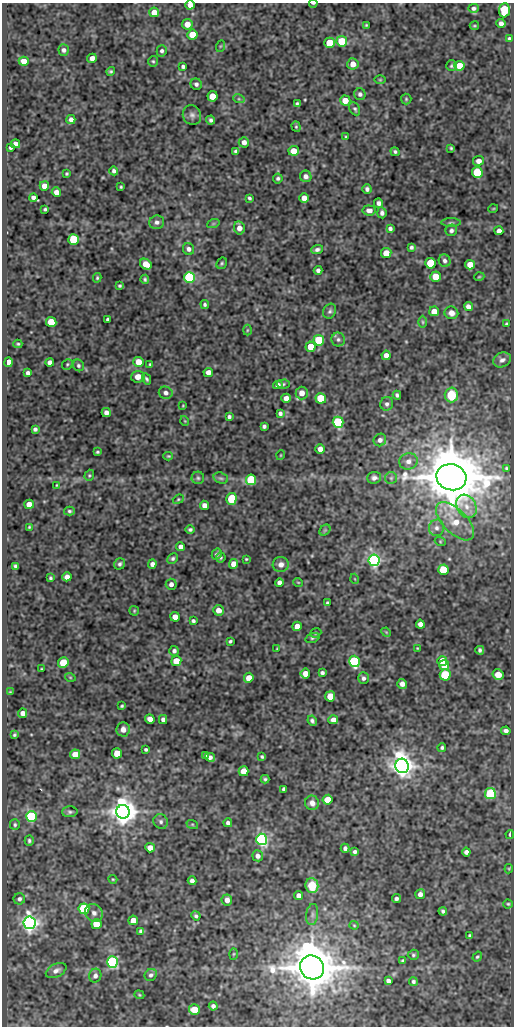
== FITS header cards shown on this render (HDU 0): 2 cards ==
NAXIS1  =                  512
NAXIS2  =                 1024

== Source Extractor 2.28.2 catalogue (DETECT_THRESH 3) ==
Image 512 x 1024 px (HDU 0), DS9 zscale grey, 1 PNG px = 1 image px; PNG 516 x 1028 px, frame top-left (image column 1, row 1024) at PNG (2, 3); each listed source drawn as its Kron ellipse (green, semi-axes under 4 px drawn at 4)
Background 70.8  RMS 0.49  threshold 1.46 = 3 sigma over >= 5 px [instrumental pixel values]
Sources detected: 279; all 279 listed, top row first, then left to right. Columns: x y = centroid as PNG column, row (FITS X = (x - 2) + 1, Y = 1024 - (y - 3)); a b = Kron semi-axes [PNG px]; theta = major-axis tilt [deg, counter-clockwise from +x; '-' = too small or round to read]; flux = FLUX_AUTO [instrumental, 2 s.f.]
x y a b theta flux
313 3 4 2 - 40
190 5 4 4 - 250
473 8 5 4 - 82
504 10 7 5 85 1400
154 12 5 5 - 430
501 23 5 4 - 140
187 24 5 5 - 330
366 25 3 3 - 32
474 26 4 2 - 32
192 35 5 5 - 680
509 39 4 3 - 55
342 41 5 5 - 1100
329 43 5 5 - 960
221 46 6 4 70 37
64 50 5 5 - 93
162 51 6 5 - 84
92 58 5 4 - 180
24 61 5 4 - 280
153 61 5 4 - 45
353 64 5 5 - 340
451 66 5 5 - 54
459 66 5 5 - 600
183 67 4 4 - 72
111 71 4 4 - 52
380 80 6 4 0 35
196 84 6 5 - 89
360 94 6 5 - 82
212 96 5 5 - 560
239 99 6 3 -18 40
406 99 5 5 - 44
345 100 5 5 - 410
297 103 4 3 - 47
355 109 7 5 -61 63
192 115 10 9 - 140
71 120 4 4 - 130
211 120 4 4 - 75
296 127 5 4 - 45
346 137 4 3 - 30
244 142 5 5 - 170
15 144 4 4 - 180
11 147 4 3 - 79
451 148 3 3 - 37
236 151 4 3 - 55
294 151 5 5 - 650
395 152 4 4 - 58
479 161 5 5 - 170
114 171 4 4 - 80
477 172 5 5 - 2000
67 174 3 3 - 41
306 176 6 5 - 140
278 178 5 5 - 68
44 186 5 4 - 300
121 187 3 2 - 38
367 189 5 4 - 88
56 192 5 4 - 200
33 197 4 4 - 120
249 198 4 3 - 55
304 198 5 4 - 350
379 203 4 4 - 100
45 209 4 3 - 52
493 209 5 3 - 27
369 210 6 5 - 170
382 213 5 4 - 100
157 222 7 6 - 130
451 223 10 4 0 59
213 224 6 4 19 45
239 228 7 5 -77 210
390 228 4 4 - 87
451 230 6 5 - 82
499 231 4 4 - 140
74 240 5 5 - 2200
411 247 4 3 - 69
188 249 6 5 - 110
317 249 6 4 19 91
386 253 5 5 - 510
445 261 6 5 - 90
222 263 6 5 - 53
430 263 5 5 - 1300
146 264 6 5 - 440
470 265 5 4 - 460
318 270 4 3 - 90
189 277 5 5 - 4200
435 277 5 5 - 700
479 277 5 3 - 28
97 278 5 3 - 43
145 279 5 4 - 58
120 286 4 3 - 50
205 304 4 4 - 57
468 306 5 4 - 140
330 311 8 6 63 79
434 311 5 5 - 420
451 313 7 6 - 190
108 319 4 4 - 100
51 322 5 5 - 940
423 322 6 4 -89 48
507 324 3 3 - 52
247 330 5 3 - 31
338 339 7 6 - 89
319 340 5 5 - 2500
18 344 4 3 - 45
311 347 5 5 - 550
386 355 4 4 - 190
502 360 9 7 26 120
9 362 5 4 - 430
50 362 4 4 - 130
138 362 5 5 - 460
67 364 6 5 - 43
150 364 4 3 - 42
78 365 6 5 - 68
208 372 5 4 - 200
28 373 4 4 - 97
138 377 6 6 - 270
147 379 6 4 -62 58
283 384 6 4 1 54
278 385 5 4 - 140
166 393 7 6 - 130
302 393 6 6 - 250
397 395 4 3 - 64
451 395 7 6 - 920
286 398 5 4 - 200
321 398 5 5 - 1700
387 404 7 6 - 100
183 406 4 2 - 23
106 413 5 4 - 140
280 413 4 4 - 87
229 417 4 3 - 71
185 421 5 3 - 25
338 422 5 5 - 4300
264 426 4 4 - 75
35 429 4 4 - 77
380 440 6 6 - 120
320 449 5 4 - 220
97 452 3 3 - 42
281 455 5 3 - 25
168 456 5 4 - 37
408 461 9 8 - 190
506 468 4 3 - 45
89 475 6 4 70 46
451 477 15 13 -14 200000
198 478 6 6 - 64
221 478 7 5 -19 74
374 478 7 6 - 110
391 478 6 6 - 64
251 480 5 5 - 2600
56 485 3 2 - 25
178 499 6 4 22 42
231 499 6 5 - 1100
29 504 5 4 - 250
204 505 5 4 - 200
466 506 12 9 -60 350
69 511 5 4 - 60
455 521 24 12 -45 720
29 527 4 3 - 33
437 528 8 7 - 140
190 529 5 4 - 65
325 530 6 4 45 48
440 541 5 3 - 34
181 547 4 4 - 170
217 554 6 4 59 68
221 557 5 5 - 52
173 558 6 5 - 67
246 559 3 3 - 32
374 560 5 5 - 12000
120 564 6 5 - 71
152 564 5 4 - 120
233 564 5 4 - 310
281 564 8 7 - 190
16 566 4 3 - 84
443 570 5 5 - 1400
67 577 5 4 - 190
50 578 3 3 - 50
355 579 5 3 - 25
279 582 4 4 - 130
298 582 5 3 - 27
171 584 5 5 - 130
327 603 4 3 - 46
219 610 5 5 - 290
134 611 5 4 - 40
175 617 5 4 - 330
193 621 4 3 - 64
420 624 4 4 - 160
297 626 5 4 - 350
386 632 5 4 - 31
316 633 6 4 23 46
312 638 7 4 17 64
230 641 4 3 - 47
277 648 3 3 - 27
417 648 3 2 - 24
480 650 4 4 - 72
174 651 5 4 - 96
176 661 5 5 - 540
354 661 6 5 - 4100
442 661 5 4 - 510
63 663 5 5 - 1100
444 665 5 5 - 490
41 669 3 2 - 27
322 673 4 3 - 79
305 674 5 5 - 380
445 675 5 5 - 2700
498 675 5 5 - 490
70 677 5 3 - 29
249 678 5 4 - 340
363 678 6 5 - 93
402 684 5 4 - 140
10 692 4 4 - 29
330 696 5 5 - 710
122 706 3 3 - 40
23 713 4 4 - 160
150 719 5 4 - 220
163 719 4 4 - 110
333 720 5 4 - 190
312 721 5 4 - 72
123 729 7 6 - 200
506 731 4 4 - 120
14 735 4 3 - 43
442 747 4 4 - 58
146 749 4 3 - 57
117 753 5 5 - 660
75 754 5 5 - 530
206 755 3 3 - 49
210 757 5 4 - 120
262 757 4 3 - 52
402 766 7 6 - 41000
244 771 5 5 - 430
265 779 4 4 - 50
284 789 4 4 - 95
490 794 5 5 - 3300
328 800 5 5 - 570
312 803 7 7 - 190
70 812 7 5 2 72
123 812 7 6 - 56000
31 817 5 5 - 4300
161 821 8 7 - 95
228 823 4 4 - 90
192 824 6 4 -18 37
15 825 5 5 - 57
510 834 4 2 - 69
262 839 6 5 - 9300
29 841 5 4 - 66
150 848 5 4 - 260
345 848 4 4 - 90
355 852 4 4 - 76
466 852 4 4 - 110
258 856 5 5 - 160
509 869 5 4 - 32
113 879 4 4 - 33
192 881 4 4 - 110
312 885 7 6 - 820
420 894 5 5 - 140
299 896 4 4 - 210
396 898 4 3 - 79
19 899 5 5 - 98
227 900 5 5 - 200
508 904 4 4 - 42
84 909 5 5 - 3900
443 911 4 4 - 73
94 913 9 8 - 170
312 914 11 6 82 120
196 916 5 4 - 62
133 920 5 5 - 410
29 923 6 6 - 18000
96 924 5 5 - 750
354 925 4 4 - 34
141 931 4 4 - 89
470 936 4 3 - 62
233 954 6 4 88 37
413 955 5 5 - 57
477 957 5 4 - 43
403 961 4 4 - 51
113 962 5 5 - 5800
312 967 12 11 - 150000
56 970 11 6 27 160
151 975 6 5 - 92
95 976 7 6 - 120
388 981 4 4 - 110
413 981 4 4 - 70
139 995 5 4 - 34
213 1006 4 4 - 100
194 1010 5 5 - 710
At the frame edge (FLAGS 8, measured only in part): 2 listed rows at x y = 313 3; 190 5

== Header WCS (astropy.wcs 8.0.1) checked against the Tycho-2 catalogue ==
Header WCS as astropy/WCSLIB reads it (CRVAL/CRPIX/CD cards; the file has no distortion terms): RA---SIN/DEC--SIN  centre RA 05:38:40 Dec -05:03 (84.67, -5.06 deg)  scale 1 arcsec/px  FOV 8.5' x 17.1'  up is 0 deg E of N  parity normal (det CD < 0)
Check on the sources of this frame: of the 60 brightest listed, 4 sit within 1.5 arcsec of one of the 5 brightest Tycho-2 stars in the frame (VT <= 10.99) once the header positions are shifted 0.23 arcsec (0.18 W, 0.15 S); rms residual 0.31 arcsec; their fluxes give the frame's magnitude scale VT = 21.36 - 2.5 log10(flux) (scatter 0.36 mag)
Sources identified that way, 4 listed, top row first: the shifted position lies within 1.5 arcsec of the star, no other Tycho-2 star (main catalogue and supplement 1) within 3.0 arcsec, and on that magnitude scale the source's flux lands within +1.5 / -3 mag of the star's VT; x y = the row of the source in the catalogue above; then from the Tycho-2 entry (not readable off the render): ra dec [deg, ICRS J2000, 3 dp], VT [Tycho-2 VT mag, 2 dp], TYC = Tycho-2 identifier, HIP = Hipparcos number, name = IAU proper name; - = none
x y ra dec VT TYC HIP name
451 477 84.613 -5.045 7.66 4775-212-1 26524 -
402 766 84.626 -5.125 9.56 4775-127-1 - -
29 923 84.730 -5.168 10.99 4775-252-1 - -
312 967 84.651 -5.181 9.44 4775-418-1 - -